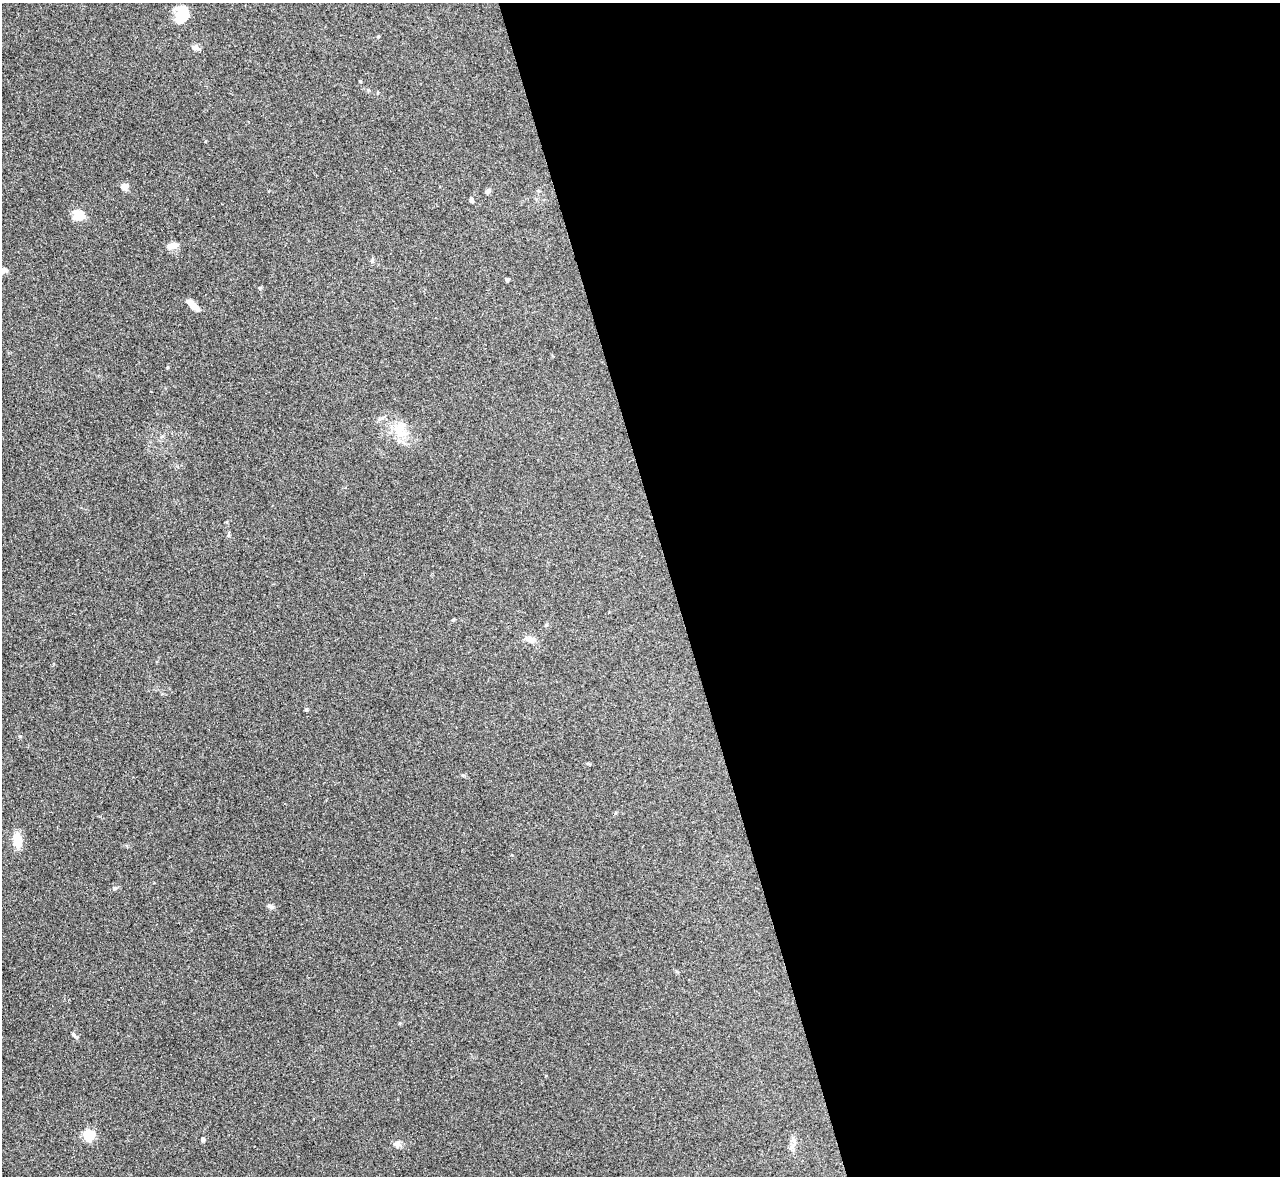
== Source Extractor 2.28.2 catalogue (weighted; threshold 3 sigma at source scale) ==
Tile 8 of 4 x 4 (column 4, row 2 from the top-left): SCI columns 3842-5119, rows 2494-3667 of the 5127 x 5108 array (HDU 1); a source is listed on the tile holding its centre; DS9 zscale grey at full resolution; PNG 1282 x 1178 px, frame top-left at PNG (2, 3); no overlay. Shown black and unused: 47% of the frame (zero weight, under 3 of 4 exposures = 1% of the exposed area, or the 3 px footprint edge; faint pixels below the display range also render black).
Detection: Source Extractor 2.28.2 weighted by HDU 2 'WHT'; one run over the whole footprint, this tile lists its part. Background 0.334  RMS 0.0099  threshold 0.0443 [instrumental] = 3 sigma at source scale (4.5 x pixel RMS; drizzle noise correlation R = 1.50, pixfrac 1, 0.05/0.05 arcsec/px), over >= 5 px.
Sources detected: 24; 1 inside a brighter object's white glare — not listed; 1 inside a brighter listed object's ellipse — not listed separately; the other 22 listed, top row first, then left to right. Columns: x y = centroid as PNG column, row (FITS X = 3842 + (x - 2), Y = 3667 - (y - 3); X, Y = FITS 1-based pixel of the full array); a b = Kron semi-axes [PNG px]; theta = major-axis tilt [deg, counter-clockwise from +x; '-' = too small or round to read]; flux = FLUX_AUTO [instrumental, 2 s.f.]
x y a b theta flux
180 18 23 12 -81 16
378 36 5 3 - 0.85
196 47 9 7 -26 3.4
125 186 9 8 - 5
488 191 8 5 51 2.3
471 200 7 4 -72 2
79 216 17 13 -74 11
174 245 9 8 - 6.5
2 271 15 7 20 5.8
507 279 4 3 - 2.7
192 304 17 6 -40 7.9
167 367 4 3 - 0.92
400 430 24 14 -78 19
531 640 11 9 -24 5.4
306 709 5 4 - 1.2
18 840 12 7 -86 22
115 888 7 5 2 1.9
270 906 9 5 -22 2.6
74 1035 8 4 -55 1.7
89 1135 5 5 - 97
203 1139 6 4 -73 2
397 1144 9 7 90 3.3
Isophote crosses this tile's border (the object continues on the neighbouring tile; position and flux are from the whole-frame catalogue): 1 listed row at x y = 2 271
Unlisted compact peaks at least as high as the median listed source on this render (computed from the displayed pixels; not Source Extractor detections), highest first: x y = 20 736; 360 81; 260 288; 453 620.